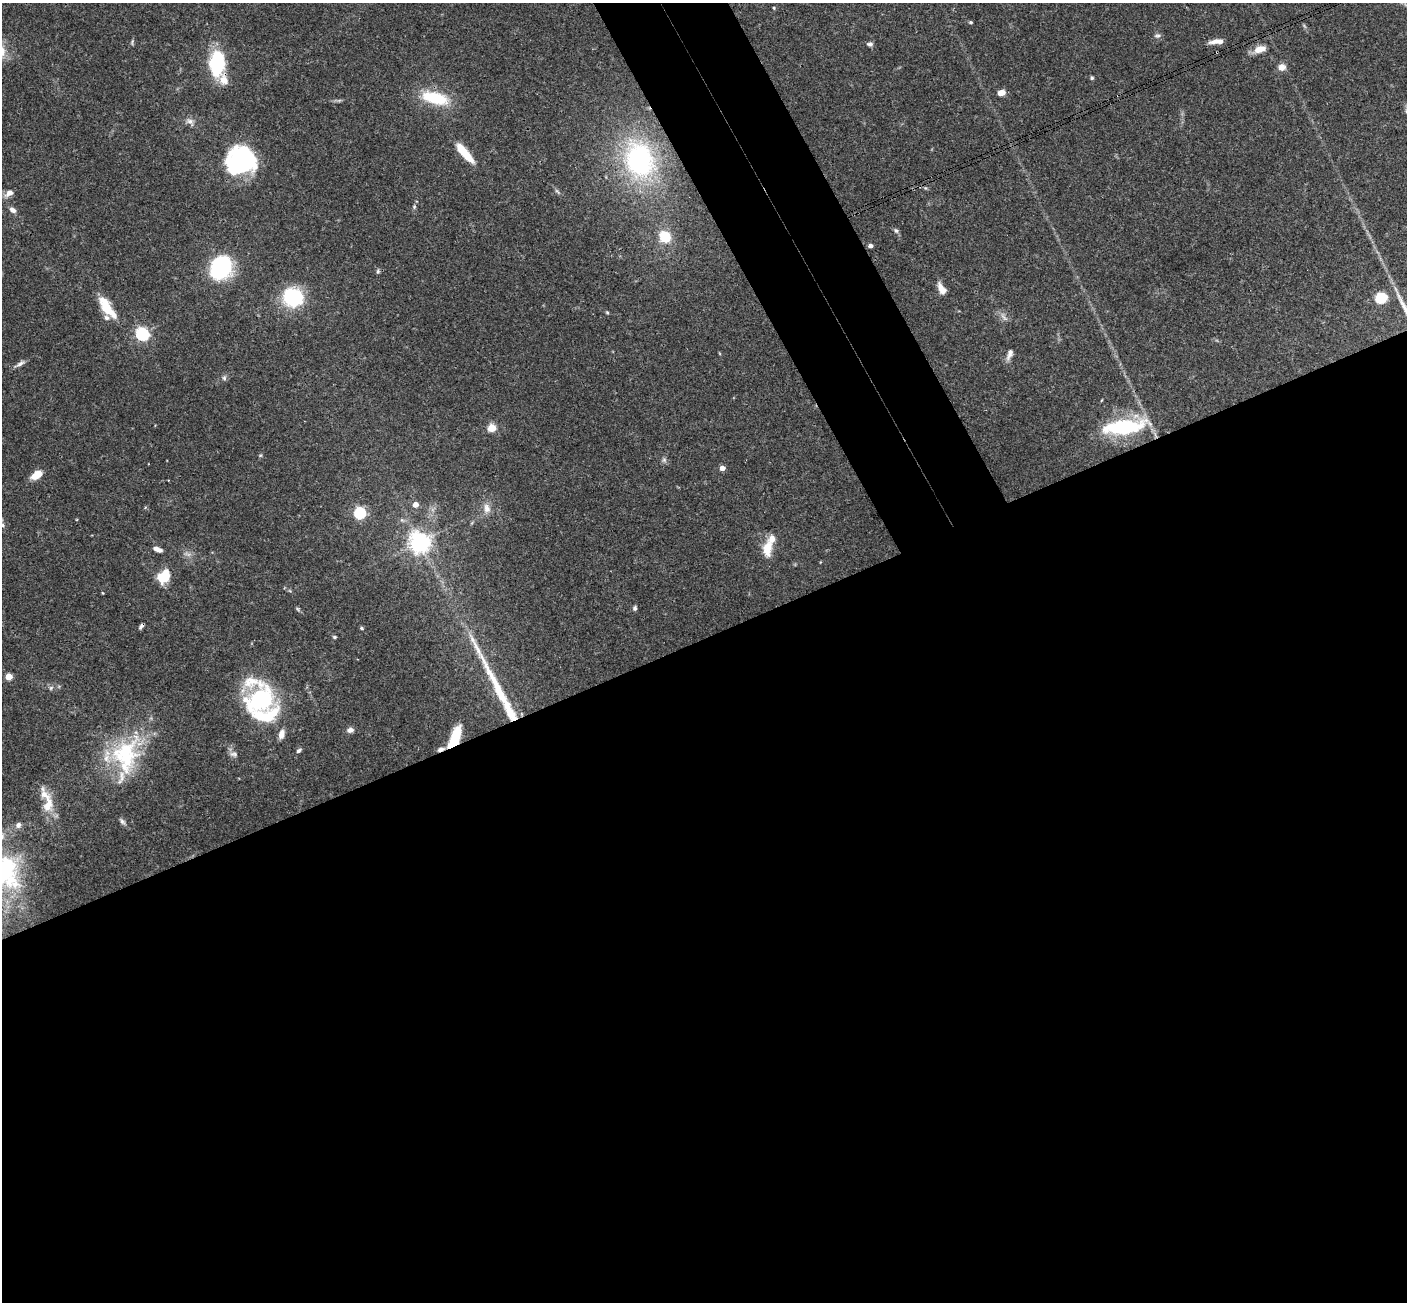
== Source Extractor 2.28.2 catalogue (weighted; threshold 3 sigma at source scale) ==
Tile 15 of 4 x 4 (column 3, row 4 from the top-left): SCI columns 2868-4272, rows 314-1613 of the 5731 x 5696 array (HDU 1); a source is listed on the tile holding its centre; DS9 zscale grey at full resolution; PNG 1409 x 1304 px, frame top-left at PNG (2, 3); no overlay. Shown black and unused: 55% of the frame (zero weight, under 3 of 4 exposures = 6% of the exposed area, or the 3 px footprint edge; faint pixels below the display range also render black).
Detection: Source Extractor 2.28.2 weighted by HDU 2 'WHT'; one run over the whole footprint, this tile lists its part. Background 0.0903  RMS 0.0037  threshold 0.0165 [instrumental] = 3 sigma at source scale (4.5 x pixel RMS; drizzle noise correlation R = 1.50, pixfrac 1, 0.05/0.05 arcsec/px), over >= 5 px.
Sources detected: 85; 3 too faint to see at this stretch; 2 inside a brighter object's white glare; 1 long thin detection or spike segment (spike, bleed or trail) — not listed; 8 inside a brighter listed object's ellipse — not listed separately; the other 71 listed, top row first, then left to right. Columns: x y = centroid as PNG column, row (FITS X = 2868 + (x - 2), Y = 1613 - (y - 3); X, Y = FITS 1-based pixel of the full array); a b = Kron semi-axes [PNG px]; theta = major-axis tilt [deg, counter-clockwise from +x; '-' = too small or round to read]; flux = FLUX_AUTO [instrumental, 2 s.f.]
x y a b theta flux
774 8 4 4 - 0.41
971 22 4 4 - 0.56
1304 26 8 3 -45 0.52
1157 35 9 6 4 0.99
1216 41 18 6 7 2.8
132 42 9 4 79 0.61
870 44 7 5 -9 0.99
1259 49 14 7 21 4.7
217 63 27 16 89 24
1282 67 9 8 - 2.6
1092 78 5 4 - 0.63
1001 93 7 5 13 3.4
435 98 27 12 -15 19
190 121 14 8 -37 2
464 152 24 7 -50 10
243 157 34 27 -10 39
639 160 38 29 -74 63
925 188 5 5 - 0.53
557 191 12 3 -54 0.76
9 193 11 7 39 2.2
414 207 6 5 - 0.56
13 210 8 6 -31 1.8
896 231 7 6 - 0.87
665 237 11 10 - 9.8
870 246 4 4 - 1.9
220 268 21 17 53 44
378 271 6 5 - 0.65
942 289 13 7 -58 3.8
293 298 18 17 - 29
1381 298 13 11 10 8.8
107 308 31 12 -54 9.3
607 312 5 4 - 0.42
1004 317 16 5 -51 1.6
142 334 6 5 - 75
1009 354 15 7 71 2.1
20 364 16 5 28 1.5
224 378 8 6 77 0.88
1124 426 47 15 9 36
492 428 5 5 - 15
260 455 5 3 - 0.39
664 460 7 6 - 0.97
722 468 4 4 - 2.9
36 475 13 7 32 4.8
415 505 5 5 - 3.6
487 508 14 9 -82 2.8
360 513 5 5 - 48
3 525 7 5 -25 0.69
419 542 7 7 - 240
767 548 20 11 82 7.1
157 549 10 5 -21 2.2
164 577 13 10 55 11
103 593 3 3 - 0.28
635 608 6 5 - 0.84
298 609 8 4 -36 0.61
141 626 7 4 53 0.87
361 628 5 4 - 0.56
334 637 6 4 12 0.54
9 677 5 4 - 7.3
51 688 6 5 - 0.75
261 700 28 24 -59 62
510 712 33 11 -63 9.4
350 730 8 6 11 1.7
281 734 13 7 75 2.4
455 737 25 10 66 12
127 749 45 31 -16 27
441 749 11 5 18 1.7
299 750 8 5 34 0.83
233 754 12 6 -9 1.4
48 805 23 12 79 6.6
122 821 12 5 -43 1.2
7 866 58 36 -80 46
Overlapping masked pixels (flux is a lower limit): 5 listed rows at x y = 217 63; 141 626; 510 712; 455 737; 441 749
Isophote crosses this tile's border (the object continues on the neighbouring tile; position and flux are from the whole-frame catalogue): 2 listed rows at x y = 3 525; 7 866